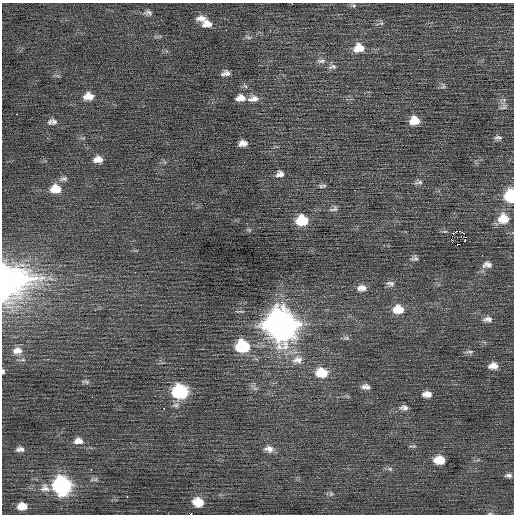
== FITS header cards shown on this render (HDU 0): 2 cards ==
NAXIS1  =                  512 / Axis length
NAXIS2  =                  512 / Axis length

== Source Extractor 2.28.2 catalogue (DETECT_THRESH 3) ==
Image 512 x 512 px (HDU 0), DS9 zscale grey, 1 PNG px = 1 image px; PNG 516 x 516 px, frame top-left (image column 1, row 512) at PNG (2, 3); no overlay
Background 0.0721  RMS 0.77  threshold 2.31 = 3 sigma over >= 5 px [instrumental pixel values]
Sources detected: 80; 2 with non-positive FLUX_AUTO (blend fragments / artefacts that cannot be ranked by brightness) are not listed; the other 78 listed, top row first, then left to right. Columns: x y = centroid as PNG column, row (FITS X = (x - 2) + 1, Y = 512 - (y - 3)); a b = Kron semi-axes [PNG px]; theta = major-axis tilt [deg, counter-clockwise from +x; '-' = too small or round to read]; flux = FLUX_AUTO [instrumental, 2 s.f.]
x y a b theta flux
354 5 5 5 - 80
148 12 11 7 -9 180
201 18 15 7 1 360
381 23 6 5 - 92
207 24 13 9 -5 480
226 30 2 2 - 54
249 37 8 5 -19 110
359 48 12 10 10 770
321 61 12 6 6 210
332 67 13 6 11 190
227 73 9 7 -48 200
223 74 7 4 9 110
443 86 9 7 89 130
88 96 12 8 3 540
240 98 12 8 4 430
253 99 15 8 8 380
503 106 13 10 82 270
17 114 2 2 - 44
414 120 10 8 6 750
54 122 10 9 - 230
498 138 10 6 -3 150
243 143 8 5 6 330
98 159 11 8 2 400
280 174 10 7 12 250
63 179 12 6 12 200
419 182 13 5 9 150
321 186 6 6 - 100
55 189 12 10 1 840
354 190 3 2 - 28
510 196 11 8 82 2400
334 209 12 7 22 180
503 219 14 12 9 900
302 220 10 9 - 1600
249 230 6 4 -43 68
445 231 6 3 17 63
452 240 3 2 - 120
465 240 4 2 - 150
482 255 2 2 - 66
414 258 9 7 18 150
487 265 13 9 1 300
13 281 46 38 17 11000
390 283 11 7 -3 200
362 288 12 8 3 350
398 309 13 10 0 810
487 319 13 7 3 260
281 325 14 13 - 72000
346 338 9 5 -7 120
243 346 11 10 - 3200
17 351 13 9 -1 450
469 352 12 5 -2 140
297 360 16 12 10 580
493 366 11 7 3 410
3 371 5 3 - 85
322 373 13 10 -8 1300
86 382 11 4 -16 120
366 387 11 6 -4 240
255 388 7 4 0 120
180 392 11 10 - 5200
427 394 10 6 -4 350
92 397 2 2 - 83
404 408 11 7 -5 230
164 409 3 2 - 100
78 441 11 8 1 340
413 446 10 3 -4 73
20 449 8 5 2 180
269 449 12 8 -10 330
439 460 10 7 -3 930
91 469 3 2 - 110
390 469 7 5 -44 110
508 475 8 5 1 140
62 486 11 10 - 11000
45 488 13 10 -10 380
331 494 7 5 43 97
127 497 2 2 - 32
198 502 10 8 -13 920
22 506 8 6 0 580
490 513 6 4 1 58
191 514 2 2 - 1500
At the frame edge (FLAGS 8, measured only in part): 5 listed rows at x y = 510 196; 13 281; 3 371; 490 513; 191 514
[2 non-positive-flux detections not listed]